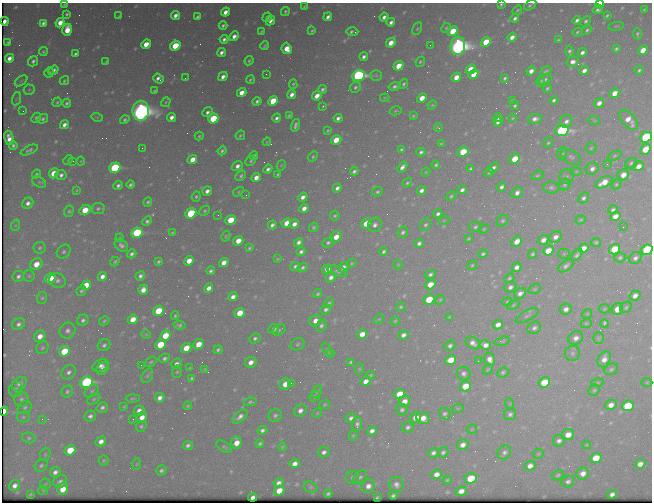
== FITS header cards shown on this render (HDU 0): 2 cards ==
NAXIS1  =                  650 / Width of table row in bytes
NAXIS2  =                  500 / Number of rows in table

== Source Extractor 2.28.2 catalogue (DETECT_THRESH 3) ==
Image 650 x 500 px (HDU 0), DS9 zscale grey, 1 PNG px = 1 image px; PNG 654 x 504 px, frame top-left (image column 1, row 500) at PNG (2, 3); each listed source drawn as its Kron ellipse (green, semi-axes under 4 px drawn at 4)
Background 477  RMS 2.5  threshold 7.59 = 3 sigma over >= 5 px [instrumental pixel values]
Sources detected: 567; of the 567, the 500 brightest by FLUX_AUTO listed and drawn (67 fainter detections omitted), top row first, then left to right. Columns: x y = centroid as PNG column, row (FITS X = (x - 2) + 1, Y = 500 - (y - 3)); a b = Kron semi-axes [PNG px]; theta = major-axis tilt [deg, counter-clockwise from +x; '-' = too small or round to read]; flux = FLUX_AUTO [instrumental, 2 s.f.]
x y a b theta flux
64 4 3 2 - 180
501 4 3 3 - 260
600 4 4 3 - 750
530 5 7 3 36 310
304 7 4 2 - 200
644 9 3 2 - 170
517 10 5 3 - 220
598 10 5 4 - 530
285 11 5 4 - 340
225 12 5 4 - 1300
67 14 4 3 - 290
175 15 5 4 - 950
607 15 4 3 - 240
119 16 3 2 - 180
197 17 4 3 - 340
267 17 5 4 - 790
328 17 4 3 - 650
384 17 4 3 - 670
515 18 4 3 - 520
577 20 4 3 - 550
5 21 4 3 - 550
270 21 5 4 - 1100
586 21 6 4 46 390
391 22 4 4 - 640
43 23 4 3 - 460
60 23 5 4 - 2000
223 26 4 3 - 380
616 26 8 2 10 160
446 28 5 4 - 260
417 29 6 4 61 250
67 30 6 4 74 3500
587 30 6 4 45 350
261 31 3 2 - 170
312 31 3 2 - 220
453 31 5 4 - 4900
352 32 6 3 -1 360
577 32 5 4 - 250
637 34 6 3 -88 320
234 36 5 4 - 1000
512 37 5 4 - 1100
224 39 4 3 - 540
558 40 3 3 - 210
8 42 3 3 - 270
486 42 5 4 - 5100
391 43 5 4 - 1900
146 44 5 4 - 2700
430 45 2 2 - 310
175 46 5 4 - 6300
265 46 4 3 - 260
458 46 9 7 84 130000
287 49 5 5 - 2300
616 49 4 3 - 310
643 50 5 4 - 2200
570 51 6 4 -77 440
43 52 4 4 - 240
221 52 5 4 - 690
582 52 5 4 - 720
76 54 4 3 - 370
364 57 4 3 - 540
9 58 5 4 - 1100
33 61 5 4 - 480
249 61 5 3 - 240
106 62 3 2 - 180
420 62 5 4 - 280
573 62 6 5 - 910
398 66 5 4 - 3200
471 69 5 4 - 4000
53 70 5 4 - 620
639 70 4 3 - 300
531 71 5 4 - 1100
546 71 6 3 31 310
584 71 5 4 - 1000
49 73 5 4 - 420
266 74 2 2 - 280
473 74 5 4 - 3000
376 75 6 5 - 330
223 76 5 4 - 920
358 76 7 5 23 45000
456 77 5 4 - 2000
185 78 2 2 - 210
505 78 4 3 - 320
158 79 5 4 - 730
545 79 7 4 28 400
250 80 4 3 - 250
21 81 7 3 37 250
64 81 5 3 - 280
541 81 5 4 - 240
293 84 5 4 - 270
404 84 5 3 - 330
395 86 6 4 13 490
355 87 6 5 - 420
547 88 4 3 - 260
322 89 4 3 - 390
29 90 5 5 - 260
154 91 4 3 - 220
242 93 5 4 - 1600
615 93 5 4 - 2300
292 95 5 4 - 990
317 96 5 4 - 1600
385 98 5 3 - 170
422 98 5 4 - 2100
16 99 7 4 71 270
554 100 4 3 - 410
257 101 4 3 - 450
273 101 5 4 - 6800
512 101 4 3 - 260
57 102 5 4 - 280
166 102 5 3 - 180
67 103 4 4 - 330
599 103 5 4 - 1100
432 105 5 4 - 200
323 106 3 2 - 350
515 106 4 3 - 330
23 111 3 2 - 170
141 111 10 8 90 140000
396 111 6 3 14 220
207 112 5 4 - 620
289 115 3 3 - 220
413 116 3 3 - 220
97 117 6 3 -17 170
171 117 5 4 - 970
36 118 5 4 - 440
213 118 5 5 - 7200
277 118 4 3 - 520
338 118 4 4 - 610
498 118 4 4 - 600
513 118 4 3 - 180
43 119 5 4 - 390
535 119 7 5 10 820
125 120 5 4 - 340
594 120 6 3 -19 200
629 120 12 6 -51 2000
566 121 7 5 52 720
498 122 4 4 - 560
64 125 5 4 - 910
295 125 6 3 73 540
438 128 4 2 - 200
328 130 4 3 - 210
562 130 7 5 17 41000
240 135 5 3 - 240
199 136 4 3 - 230
646 137 6 5 - 24000
9 138 7 4 -77 1300
336 140 5 4 - 3200
267 142 4 3 - 160
548 143 5 4 - 240
441 144 3 2 - 170
13 145 4 4 - 360
142 148 2 2 - 900
591 148 5 5 - 270
401 149 4 3 - 270
646 149 6 4 45 3800
29 150 9 4 23 410
222 151 4 3 - 350
421 152 4 4 - 460
463 152 6 5 - 4800
562 153 6 4 66 300
254 156 4 3 - 410
614 156 8 4 27 320
313 157 5 4 - 300
571 157 11 6 -31 560
515 159 5 4 - 4100
68 160 5 3 - 170
192 160 5 4 - 2400
73 161 3 2 - 210
81 161 4 4 - 190
251 161 6 4 45 280
631 163 6 5 - 360
607 164 3 3 - 400
281 165 5 4 - 170
436 165 4 3 - 310
237 166 6 4 35 830
639 166 6 4 34 1500
402 167 6 3 51 870
115 168 6 5 - 19000
494 168 6 4 35 620
268 169 4 3 - 600
471 169 4 3 - 320
592 169 7 5 41 860
354 171 4 3 - 440
576 171 5 3 - 190
426 172 5 3 - 170
54 173 5 4 - 3900
489 173 5 3 - 210
36 174 4 4 - 290
278 174 4 3 - 260
61 175 5 5 - 650
538 175 6 4 27 250
623 175 6 5 - 1800
241 176 6 4 44 370
567 176 8 7 - 470
256 177 5 4 - 1300
39 182 7 5 -31 280
604 182 9 5 29 2600
407 183 5 4 - 320
565 184 6 5 - 320
616 184 5 4 - 230
118 185 4 3 - 500
131 185 4 3 - 370
501 187 4 3 - 610
551 187 8 6 -5 460
337 188 4 4 - 610
76 190 4 3 - 170
421 190 5 4 - 790
462 190 4 4 - 660
207 191 5 4 - 960
238 192 6 3 32 200
377 192 6 4 23 320
517 193 6 5 - 890
246 195 2 2 - 190
196 196 5 4 - 300
451 196 5 4 - 290
303 197 5 4 - 900
584 198 6 5 - 500
148 202 4 3 - 310
28 203 6 5 - 820
304 208 5 4 - 1100
98 209 6 5 - 410
85 210 6 4 27 4400
613 210 4 4 - 430
69 211 6 4 71 250
205 211 6 4 40 310
191 213 6 5 - 12000
438 214 4 3 - 520
218 215 3 2 - 170
335 216 5 5 - 320
615 216 5 4 - 1700
231 220 5 4 - 4500
444 220 5 3 - 170
581 220 5 4 - 220
147 221 5 4 - 410
503 221 6 5 - 350
286 223 5 4 - 1900
366 223 5 4 - 3200
294 224 5 4 - 1100
16 225 6 4 71 240
272 225 4 4 - 540
375 225 7 6 - 730
425 225 7 5 62 390
314 227 5 4 - 290
475 227 6 5 - 390
623 227 2 2 - 420
484 229 5 4 - 220
403 232 6 5 - 460
137 233 6 5 - 14000
172 233 4 3 - 200
226 236 5 3 - 220
336 237 6 4 54 2100
555 237 6 5 - 980
120 238 4 3 - 180
468 239 4 3 - 220
543 240 5 4 - 1100
238 241 5 4 - 2300
517 241 6 4 45 1800
299 242 5 4 - 700
328 242 6 4 26 380
596 242 5 4 - 280
419 243 4 4 - 570
121 245 7 5 -38 640
39 248 6 6 - 350
249 248 4 3 - 280
584 248 5 4 - 1800
615 249 6 5 - 5700
647 250 6 5 - 22000
384 251 4 3 - 410
548 251 5 4 - 3500
64 252 7 6 - 470
301 252 4 3 - 500
132 254 5 3 - 500
483 254 4 4 - 370
533 254 5 4 - 310
564 254 5 5 - 240
577 255 7 4 48 400
620 257 6 5 - 300
635 258 7 5 30 620
278 259 3 3 - 170
189 261 5 4 - 2000
115 262 5 3 - 250
158 262 4 3 - 290
224 263 5 4 - 1500
352 263 5 3 - 200
36 264 6 5 - 2500
398 265 5 4 - 190
472 265 5 4 - 230
295 266 5 4 - 380
566 266 9 5 36 570
303 267 5 4 - 380
343 267 6 4 44 850
516 267 5 4 - 870
327 269 5 4 - 1700
211 271 4 3 - 400
338 271 10 5 -15 440
430 274 5 4 - 430
18 276 6 5 - 530
29 276 5 5 - 270
102 276 5 4 - 1000
140 276 5 4 - 550
331 277 5 5 - 810
50 278 6 4 30 4800
509 278 5 4 - 280
57 281 8 7 - 670
430 284 5 4 - 2600
86 285 5 4 - 3300
510 287 6 5 - 690
209 288 5 4 - 1100
535 289 6 4 21 260
143 290 5 5 - 1400
81 291 5 4 - 310
520 293 6 5 - 880
318 294 4 3 - 290
635 296 6 4 31 990
233 297 5 4 - 940
42 298 6 5 - 310
429 300 6 5 - 5800
440 300 5 4 - 220
507 302 5 4 - 210
329 303 5 4 - 320
513 305 6 4 29 240
401 307 4 4 - 270
626 307 6 5 - 330
326 309 6 4 35 530
566 309 6 5 - 940
604 309 6 4 3 230
617 309 6 5 - 2400
158 311 5 4 - 5500
240 313 5 4 - 3600
587 314 5 4 - 220
175 316 4 3 - 250
527 316 13 5 30 560
449 317 4 2 - 170
133 319 5 4 - 2300
379 319 5 4 - 230
83 320 6 5 - 500
104 321 5 4 - 250
315 321 6 5 - 1400
395 321 4 4 - 220
586 323 6 4 21 230
18 324 7 5 34 630
604 324 4 3 - 730
179 325 6 4 -6 390
498 325 5 4 - 1300
321 326 6 5 - 490
534 328 7 6 - 570
274 329 5 4 - 620
279 330 7 4 32 290
68 331 8 8 - 800
146 334 5 4 - 180
362 334 5 4 - 2000
404 335 5 4 - 850
40 336 6 5 - 1600
165 336 5 4 - 4000
255 338 6 4 26 470
576 338 8 6 31 1100
598 338 6 5 - 330
502 341 8 3 14 250
473 343 8 5 -33 930
199 344 5 4 - 2800
298 344 7 5 33 370
104 345 6 5 - 490
160 345 5 5 - 6000
485 345 6 4 -11 1200
450 346 6 5 - 500
42 348 6 6 - 320
186 348 5 4 - 3200
218 350 5 3 - 370
327 350 8 3 -67 240
64 351 6 5 - 6200
572 353 8 7 - 560
331 354 3 2 - 390
164 358 6 4 27 410
490 359 6 5 - 1100
604 359 8 6 63 1400
451 360 6 5 - 3700
478 361 2 2 - 350
151 362 6 4 37 260
251 362 6 5 - 1300
351 362 4 3 - 280
176 364 5 4 - 630
141 365 3 2 - 170
100 366 8 5 24 940
190 368 4 3 - 180
103 369 7 5 52 890
205 369 4 4 - 190
359 369 6 3 71 180
488 369 5 3 - 170
611 369 7 5 29 350
69 372 8 6 42 710
177 372 6 5 - 280
503 372 6 5 - 360
464 374 7 7 - 630
370 375 4 3 - 220
147 376 8 5 60 330
192 378 4 3 - 330
366 381 5 4 - 1300
87 382 6 5 - 32000
544 382 6 5 - 5900
291 383 3 3 - 230
597 383 6 4 17 210
647 383 5 3 - 170
19 384 8 5 34 700
285 384 6 5 - 1900
465 386 6 5 - 4000
16 389 8 6 73 500
594 390 6 5 - 280
67 391 6 5 - 400
92 391 8 5 41 430
317 391 7 4 61 290
399 394 5 5 - 3900
314 396 6 4 44 260
133 398 7 3 1 230
160 398 5 4 - 880
21 399 7 7 - 530
94 399 7 5 28 310
404 401 6 5 - 1500
250 402 6 4 10 290
324 404 5 4 - 210
510 404 6 3 -72 180
611 405 6 5 - 1300
124 406 3 3 - 180
188 406 4 3 - 210
628 406 6 5 - 9200
25 407 7 5 33 390
102 407 6 5 - 490
458 408 6 3 18 200
300 410 7 5 41 930
402 410 6 5 - 460
4 411 4 3 - 1400
139 411 6 5 - 880
317 413 5 4 - 200
445 414 6 5 - 430
510 414 6 6 - 550
275 415 7 6 - 490
90 416 6 5 - 600
23 417 6 5 - 330
142 417 5 4 - 1400
240 417 9 5 41 820
416 417 6 4 33 2000
351 418 5 4 - 620
423 418 6 6 - 1700
42 419 3 3 - 320
133 419 3 2 - 290
357 424 7 5 84 530
141 426 6 5 - 280
408 427 6 5 - 460
472 429 5 5 - 210
262 430 5 4 - 540
372 431 5 4 - 880
568 435 6 5 - 1900
353 436 5 4 - 210
29 438 7 5 -14 340
101 441 5 4 - 1100
559 441 6 5 - 660
236 443 6 5 - 1900
260 444 4 3 - 350
188 445 5 4 - 540
463 445 6 5 - 1100
587 445 4 4 - 170
224 447 9 4 -33 290
282 447 4 4 - 170
70 450 6 5 - 4600
324 452 6 5 - 670
443 452 5 4 - 420
504 452 7 6 - 620
433 453 5 4 - 610
45 454 7 5 71 290
538 454 5 5 - 250
596 458 6 5 - 3600
104 461 5 5 - 240
137 464 6 4 87 170
295 464 5 4 - 1100
640 464 5 4 - 1300
41 465 7 5 33 380
530 466 5 5 - 1100
161 470 5 5 - 450
55 472 6 5 - 750
583 473 6 6 - 1200
436 474 5 4 - 1200
558 475 6 4 28 320
352 477 7 6 - 400
360 477 8 5 41 460
471 478 6 5 - 5500
447 480 5 4 - 210
60 481 7 6 - 550
568 481 6 5 - 560
279 483 5 4 - 740
45 484 5 5 - 270
396 484 7 7 - 760
15 486 6 5 - 910
368 486 7 6 - 1200
311 487 7 5 -20 320
63 489 6 5 - 2500
43 490 5 4 - 180
279 491 5 4 - 2600
461 491 5 4 - 1300
328 493 4 3 - 380
30 494 4 2 - 200
612 494 5 4 - 750
393 495 4 3 - 390
253 497 4 4 - 670
377 497 3 2 - 210
At the frame edge (FLAGS 8, measured only in part): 7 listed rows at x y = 64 4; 501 4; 600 4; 530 5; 646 137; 647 250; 4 411
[67 fainter detections neither listed nor drawn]